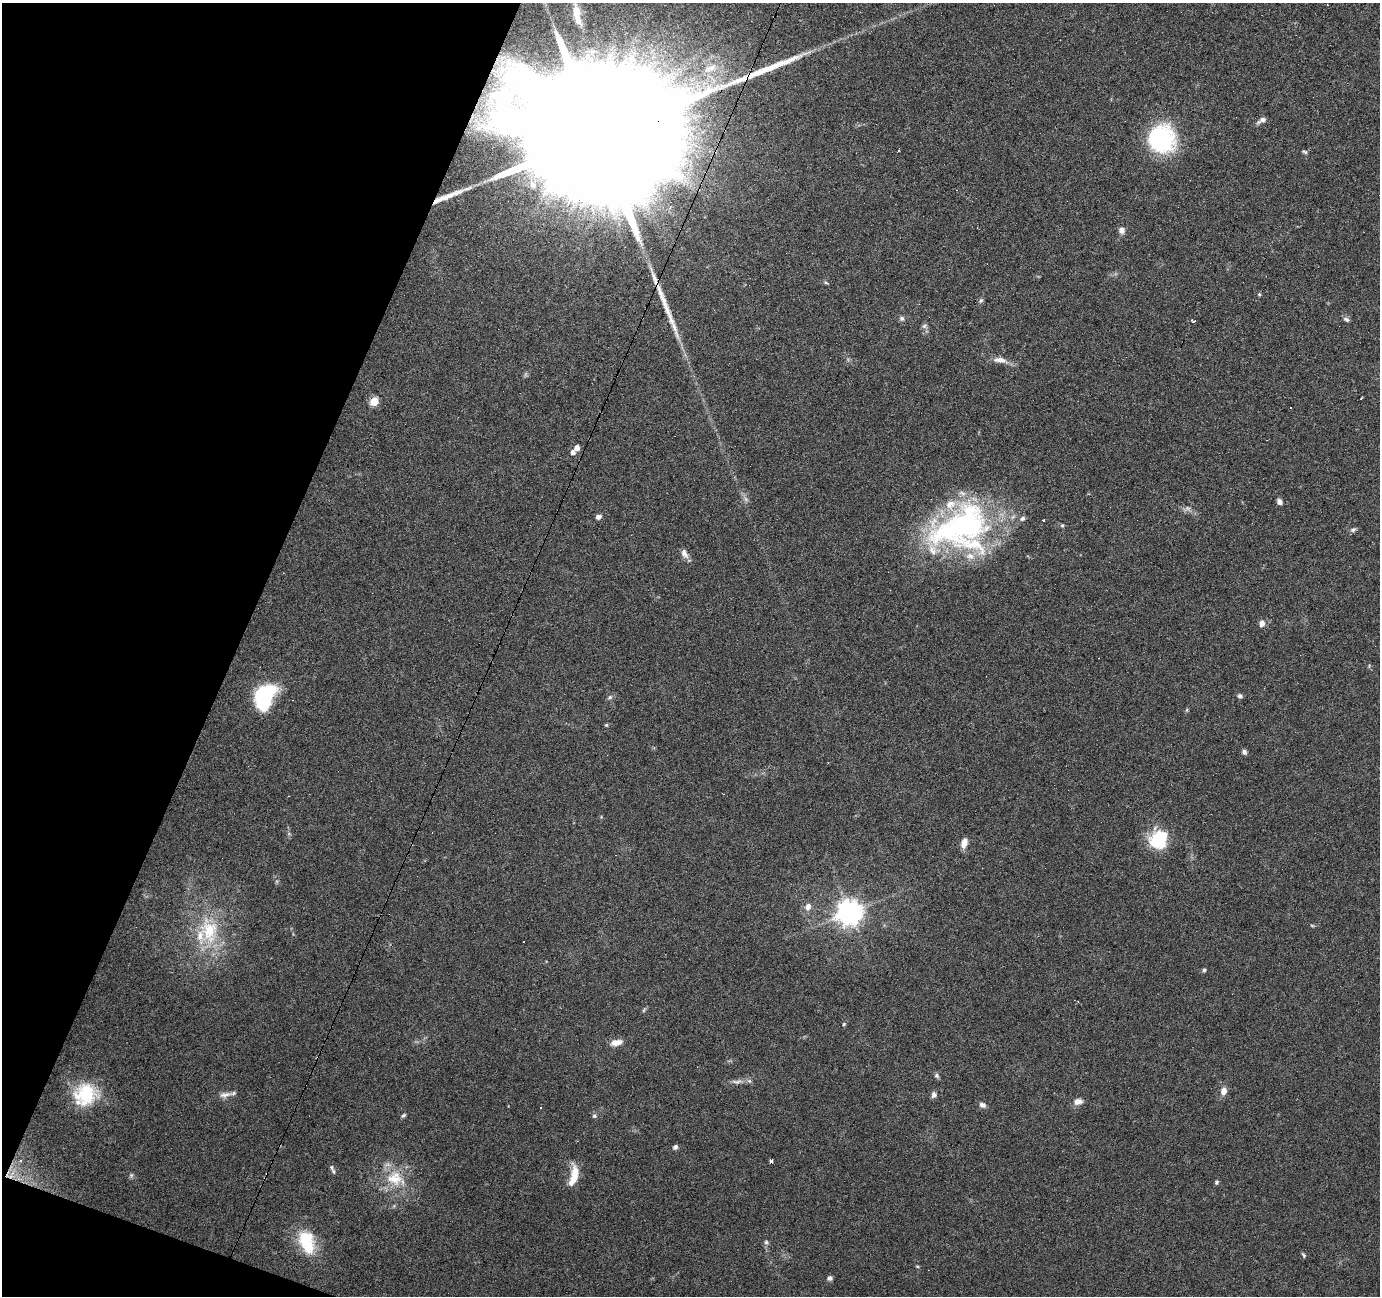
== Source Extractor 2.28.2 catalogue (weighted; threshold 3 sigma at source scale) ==
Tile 9 of 4 x 4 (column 1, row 3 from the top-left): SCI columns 1-1378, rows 1501-2794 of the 5516 x 5653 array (HDU 1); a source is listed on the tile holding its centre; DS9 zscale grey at full resolution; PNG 1382 x 1298 px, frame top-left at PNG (2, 3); no overlay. Shown black and unused: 18% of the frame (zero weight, under 4 of 7 exposures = <1% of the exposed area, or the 3 px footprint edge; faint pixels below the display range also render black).
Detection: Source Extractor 2.28.2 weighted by HDU 2 'WHT'; one run over the whole footprint, this tile lists its part. Background 0.035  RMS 0.0028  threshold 0.0115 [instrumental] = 3 sigma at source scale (4.09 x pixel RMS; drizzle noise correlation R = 1.36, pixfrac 0.8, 0.0396/0.0396 arcsec/px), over >= 5 px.
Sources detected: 89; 2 too faint to see at this stretch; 2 inside a brighter object's white glare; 9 cosmic-ray / hot-pixel residue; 5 long thin detections or spike segments (spike, bleed or trail) — not listed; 5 inside a brighter listed object's ellipse — not listed separately; the other 66 listed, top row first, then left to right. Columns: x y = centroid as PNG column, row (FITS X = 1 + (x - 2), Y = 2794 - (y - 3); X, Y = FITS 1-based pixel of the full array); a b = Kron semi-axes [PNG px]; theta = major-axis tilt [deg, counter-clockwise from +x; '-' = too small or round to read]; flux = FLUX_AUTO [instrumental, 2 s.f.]
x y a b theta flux
576 12 29 8 -80 4.2
710 68 25 13 18 7.2
1262 120 12 6 28 1.2
1160 139 24 22 -46 38
596 140 94 29 66 46000
1305 152 8 4 -22 0.47
1122 230 9 7 -87 1.2
826 283 6 3 -19 0.34
1259 294 5 4 - 0.33
981 300 8 5 62 0.54
902 318 7 7 - 0.71
1346 319 8 5 -32 0.75
1193 321 5 3 - 0.62
924 326 8 6 45 0.65
1000 360 20 8 -8 2.4
1361 398 3 2 - 0.29
374 401 5 5 - 10
577 448 5 4 - 1.8
573 452 5 5 - 1
1279 502 6 5 - 1.3
1186 508 9 4 55 0.65
598 517 6 5 - 1
1062 525 5 5 - 0.42
961 526 73 47 18 76
1353 530 8 6 22 0.68
684 554 14 8 -65 1.6
1262 624 8 6 84 1.3
1240 696 6 5 - 0.65
264 697 23 13 74 26
610 697 8 5 36 0.58
1187 710 6 3 -72 0.28
606 725 5 4 - 0.3
1244 752 7 6 - 0.76
1158 840 21 19 73 13
964 843 11 7 74 2.1
808 907 10 8 75 1.7
850 912 8 8 - 280
1312 925 6 4 -3 0.31
209 931 41 26 -78 16
1204 970 6 4 79 0.46
844 1024 5 4 - 0.35
616 1042 15 7 11 2.3
937 1076 7 5 -85 0.61
737 1081 20 4 2 1.4
1224 1091 9 7 78 1.9
85 1094 27 24 28 15
225 1094 18 7 9 1.8
934 1095 8 7 - 0.91
1078 1101 11 8 11 1.8
982 1105 8 6 -18 1.1
541 1108 3 3 - 0.73
403 1115 7 4 43 0.45
594 1116 6 6 - 0.51
675 1147 6 5 - 0.73
21 1161 5 4 - 0.41
771 1162 3 3 - 9.5
333 1171 8 5 -70 0.61
131 1175 7 5 70 0.5
574 1175 27 9 77 5.2
395 1178 27 22 -12 9.4
1217 1182 6 5 - 0.45
307 1242 30 18 -71 11
766 1242 5 5 - 0.52
1304 1255 7 4 -56 0.39
917 1266 5 3 - 0.26
830 1278 6 5 - 0.81
Overlapping masked pixels (flux is a lower limit): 1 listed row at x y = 596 140
Isophote crosses this tile's border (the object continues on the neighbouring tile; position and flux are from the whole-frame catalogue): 2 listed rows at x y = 576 12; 596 140